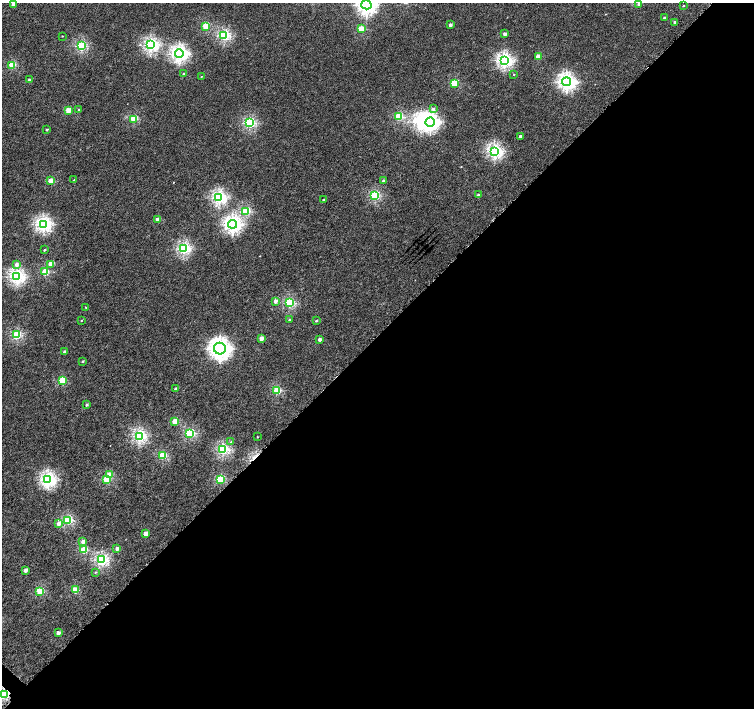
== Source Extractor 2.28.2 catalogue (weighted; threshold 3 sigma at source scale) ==
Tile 12 of 4 x 4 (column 4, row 3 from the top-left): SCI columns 4533-6035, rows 1659-3069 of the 6052 x 6055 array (HDU 1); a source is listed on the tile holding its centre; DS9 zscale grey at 2 x 2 block average (1 PNG px = mean of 2 x 2 image px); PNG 756 x 710 px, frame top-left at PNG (2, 3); each listed source drawn as its Kron ellipse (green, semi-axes under 4 px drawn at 4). Shown black and unused: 53% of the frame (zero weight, under 4 of 8 exposures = <1% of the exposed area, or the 3 px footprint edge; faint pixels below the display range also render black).
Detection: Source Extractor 2.28.2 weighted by HDU 2 'WHT'; one run over the whole footprint, this tile lists its part. Background 4.05e-04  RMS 0.0014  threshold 0.00554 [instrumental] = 3 sigma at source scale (4.09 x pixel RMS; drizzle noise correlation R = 1.36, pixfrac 0.8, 0.0396/0.0396 arcsec/px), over >= 5 px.
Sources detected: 92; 1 inside a brighter object's white glare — neither listed nor drawn; the other 91 listed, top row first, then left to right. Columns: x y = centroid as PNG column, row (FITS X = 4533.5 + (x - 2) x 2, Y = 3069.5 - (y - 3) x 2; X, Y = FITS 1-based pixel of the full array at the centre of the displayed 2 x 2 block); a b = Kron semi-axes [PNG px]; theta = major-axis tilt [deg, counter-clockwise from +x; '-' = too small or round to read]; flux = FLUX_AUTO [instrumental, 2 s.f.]
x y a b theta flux
13 4 2 2 - 1.5
639 4 3 2 - 0.62
366 5 5 4 - 75
683 6 3 2 - 0.17
664 18 2 2 - 0.68
675 22 3 2 - 0.52
450 25 2 2 - 0.97
206 26 3 3 - 7.2
361 29 3 3 - 7.3
505 34 2 2 - 0.94
224 35 3 3 - 23
62 36 2 2 - 0.14
151 45 4 3 - 36
81 46 3 3 - 20
179 54 4 4 - 51
538 56 3 2 - 2.6
504 60 4 4 - 42
12 65 3 3 - 7.6
184 74 2 2 - 0.72
514 74 2 2 - 0.14
201 77 2 2 - 0.12
30 80 2 2 - 0.98
567 82 4 4 - 56
454 83 3 3 - 7.5
433 109 3 3 - 0.62
68 110 3 2 - 4.9
79 110 2 2 - 0.28
399 117 3 3 - 12
134 119 3 3 - 9.3
430 122 5 4 - 54
250 123 3 3 - 22
47 130 2 2 - 0.4
520 136 2 2 - 0.77
494 151 4 3 - 38
74 180 2 2 - 0.14
383 180 2 2 - 0.4
51 181 3 2 - 5.1
375 195 3 3 - 17
479 195 3 2 - 0.95
219 197 4 3 - 36
323 200 2 2 - 0.3
246 211 3 3 - 13
158 220 2 2 - 2.6
43 224 4 4 - 43
232 224 4 4 - 53
183 249 3 3 - 30
44 250 2 2 - 0.3
16 264 3 3 - 1.1
51 264 3 2 - 3.9
45 272 3 3 - 8.6
17 277 4 3 - 42
275 301 3 2 - 1.2
289 303 3 3 - 18
86 307 2 2 - 0.18
81 320 2 2 - 0.19
289 320 3 2 - 0.43
316 321 3 2 - 0.25
16 335 3 3 - 16
261 338 2 2 - 2.3
320 339 2 2 - 1.2
220 349 6 5 - 110
64 352 2 2 - 0.99
82 361 2 2 - 0.35
62 380 3 3 - 7.6
176 389 2 2 - 1
277 390 3 3 - 9.4
87 405 2 2 - 0.48
175 421 3 2 - 5.5
190 433 3 3 - 16
139 436 3 3 - 32
257 437 2 2 - 0.14
231 442 3 3 - 0.29
222 449 3 3 - 24
162 456 3 3 - 12
109 475 3 2 - 3.7
106 479 3 3 - 7.6
220 479 3 3 - 12
48 480 4 3 - 44
68 520 3 3 - 16
58 524 3 2 - 1.7
145 534 3 2 - 3.2
83 542 3 3 - 1.4
117 548 2 2 - 1.4
84 550 3 3 - 8.6
101 560 3 3 - 27
25 570 2 2 - 1.5
95 572 3 2 - 0.22
75 590 3 3 - 7.6
40 591 3 3 - 9.7
58 633 2 2 - 2.1
3 694 3 3 - 12
Isophote crosses this tile's border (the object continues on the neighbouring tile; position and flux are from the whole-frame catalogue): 3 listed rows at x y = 13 4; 366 5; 3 694
Diffuse or blended objects may show on this block-average render without a row.